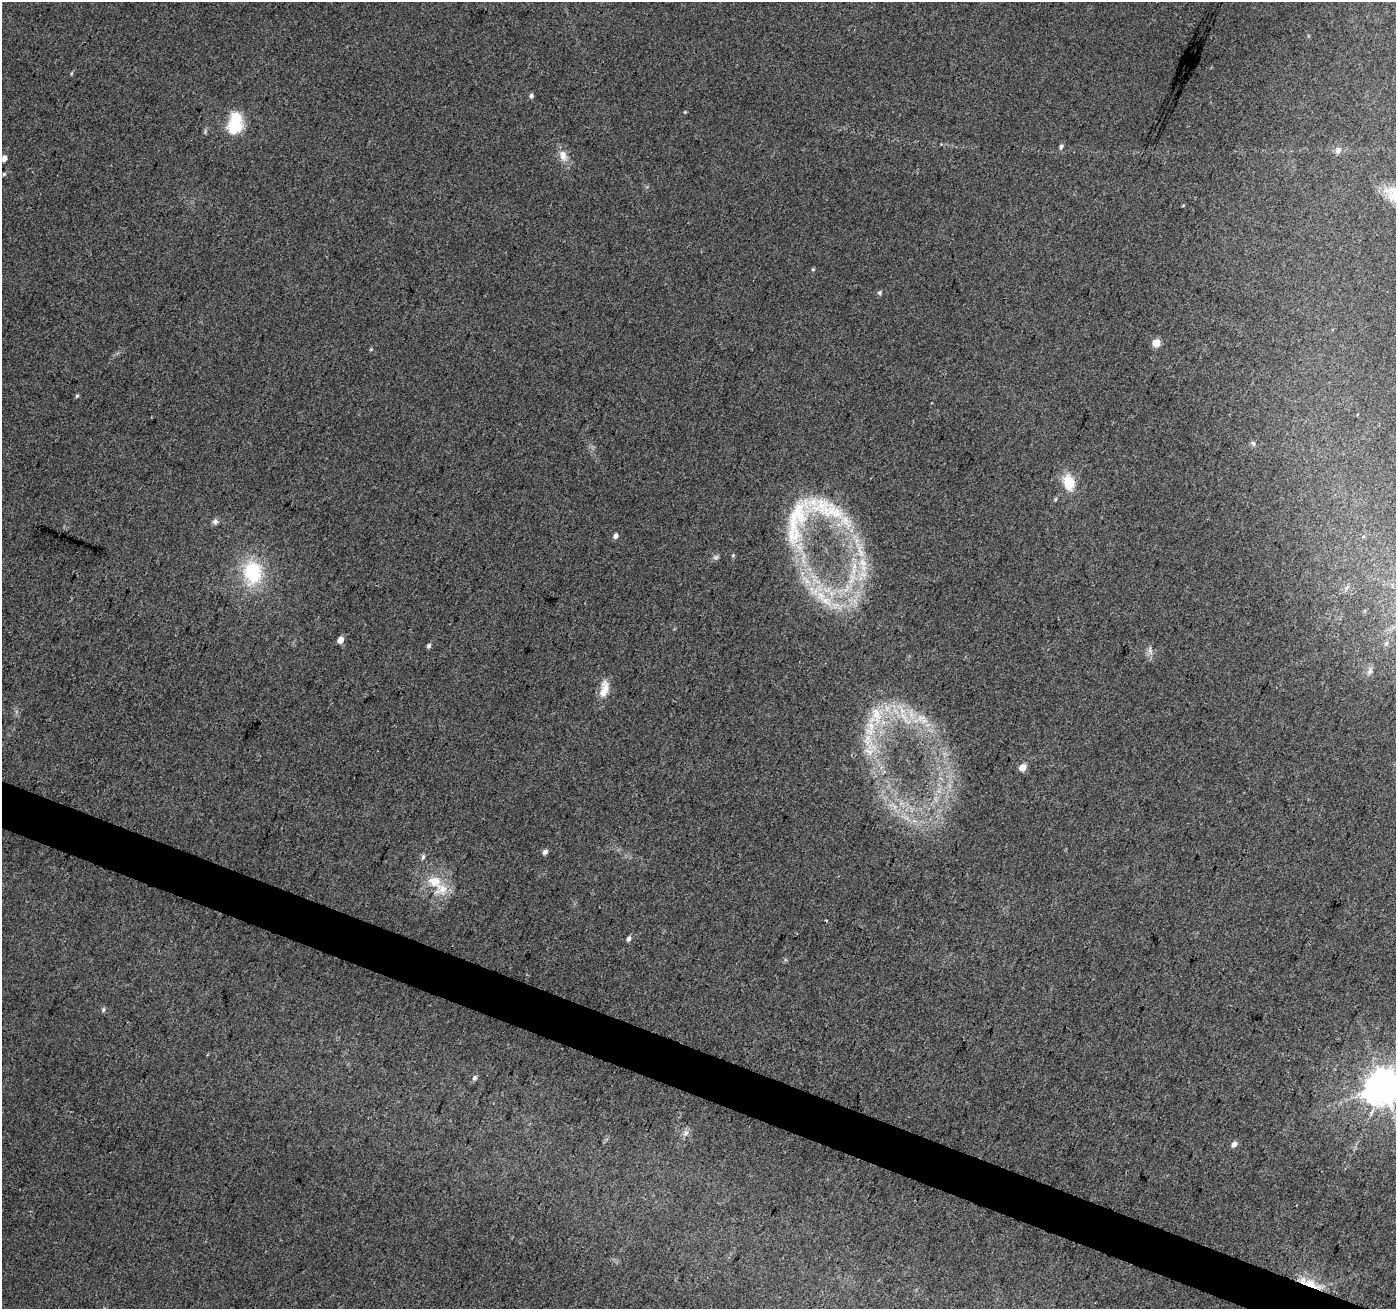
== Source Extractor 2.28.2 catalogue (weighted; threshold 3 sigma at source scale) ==
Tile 6 of 4 x 4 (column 2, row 2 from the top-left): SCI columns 1403-2796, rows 2890-4196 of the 5586 x 5714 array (HDU 1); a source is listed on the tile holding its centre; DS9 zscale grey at full resolution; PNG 1398 x 1311 px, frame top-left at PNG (2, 2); no overlay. Shown black and unused: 3% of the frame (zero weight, under 3 of 4 exposures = <1% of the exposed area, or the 3 px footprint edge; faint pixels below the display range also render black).
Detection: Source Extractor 2.28.2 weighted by HDU 2 'WHT'; one run over the whole footprint, this tile lists its part. Background 0.0372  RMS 0.004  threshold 0.0182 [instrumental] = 3 sigma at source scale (4.5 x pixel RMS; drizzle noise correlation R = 1.50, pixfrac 1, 0.0396/0.0396 arcsec/px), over >= 5 px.
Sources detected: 51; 1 too faint to see at this stretch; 2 inside a brighter object's white glare — not listed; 4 inside a brighter listed object's ellipse — not listed separately; the other 44 listed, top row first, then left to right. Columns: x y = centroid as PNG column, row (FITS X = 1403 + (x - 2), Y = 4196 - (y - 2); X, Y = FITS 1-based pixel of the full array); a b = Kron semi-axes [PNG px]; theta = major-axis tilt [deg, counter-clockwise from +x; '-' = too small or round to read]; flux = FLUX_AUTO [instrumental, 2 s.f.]
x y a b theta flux
72 73 6 3 70 0.42
531 95 5 5 - 1
236 119 21 19 57 10
1061 146 6 5 - 1
1338 150 10 8 64 1.7
563 156 15 10 -76 3.7
4 158 5 4 - 2.3
4 174 5 4 - 0.47
813 269 5 4 - 0.55
879 293 5 5 - 0.73
1156 343 5 5 - 11
371 349 4 3 - 0.42
77 396 5 4 - 0.54
1253 443 8 5 -62 0.84
1069 482 18 13 -73 9.5
798 520 82 27 67 33
215 521 8 7 - 1.3
615 536 5 4 - 1.6
733 555 5 4 - 0.47
862 563 16 11 -64 6.8
253 572 25 20 -88 25
826 601 20 11 -27 8.2
340 640 5 4 - 4.1
1386 643 6 4 2 0.47
429 646 5 4 - 1
1150 650 11 4 86 1.3
1370 671 9 6 69 1.3
604 689 24 10 79 5
877 715 28 12 -79 11
903 716 14 6 -51 3.7
921 718 12 10 7 4.2
867 742 14 10 10 4.8
869 751 15 9 -20 4.3
1023 767 5 5 - 6.7
545 852 6 5 - 1.3
423 856 6 5 - 0.98
435 882 27 19 -53 12
629 939 6 5 - 1.2
103 1010 6 5 - 0.77
475 1078 6 5 - 1.1
1384 1085 10 9 - 890
686 1133 9 6 37 1.4
1234 1144 7 5 48 1.7
1310 1284 29 9 -20 8.8
Overlapping masked pixels (flux is a lower limit): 1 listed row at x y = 1310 1284
Isophote crosses this tile's border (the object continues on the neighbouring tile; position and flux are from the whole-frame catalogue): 1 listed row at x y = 1384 1085